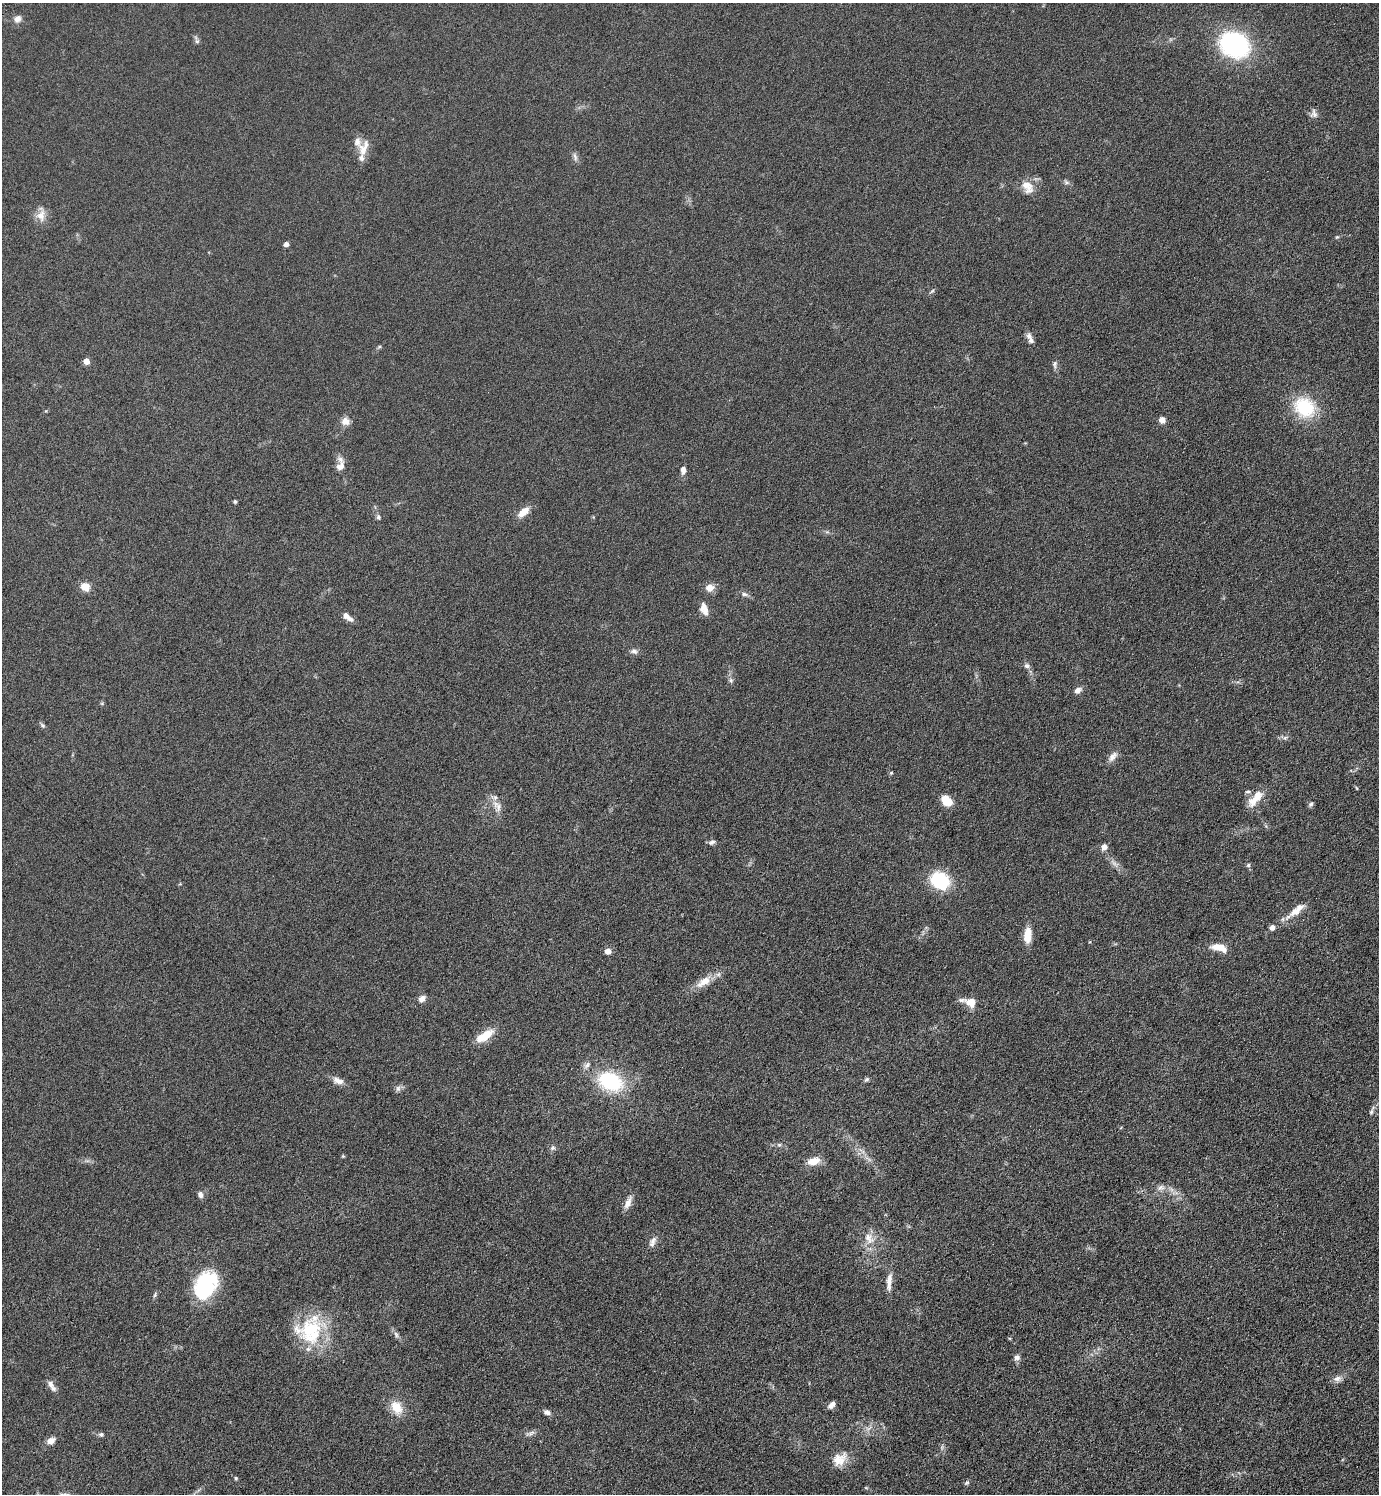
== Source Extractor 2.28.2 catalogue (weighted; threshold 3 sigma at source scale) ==
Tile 6 of 4 x 4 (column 2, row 2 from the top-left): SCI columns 1552-2928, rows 2998-4489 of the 5998 x 5995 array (HDU 1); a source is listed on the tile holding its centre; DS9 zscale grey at full resolution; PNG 1381 x 1496 px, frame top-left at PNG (2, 3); no overlay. Shown black and unused: <1% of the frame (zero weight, under 4 of 8 exposures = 1% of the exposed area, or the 3 px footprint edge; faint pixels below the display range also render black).
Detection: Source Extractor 2.28.2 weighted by HDU 2 'WHT'; one run over the whole footprint, this tile lists its part. Background 0.0953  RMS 0.0062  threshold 0.0252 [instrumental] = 3 sigma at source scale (4.09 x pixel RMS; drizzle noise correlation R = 1.36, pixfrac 0.8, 0.05/0.05 arcsec/px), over >= 5 px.
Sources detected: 101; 1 too faint to see at this stretch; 2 inside a brighter object's white glare — not listed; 9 inside a brighter listed object's ellipse — not listed separately; the other 89 listed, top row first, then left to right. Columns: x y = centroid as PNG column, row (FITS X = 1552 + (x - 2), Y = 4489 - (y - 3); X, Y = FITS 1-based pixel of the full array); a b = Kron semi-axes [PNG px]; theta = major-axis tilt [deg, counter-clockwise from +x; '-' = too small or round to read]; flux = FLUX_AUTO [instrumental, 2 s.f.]
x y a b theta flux
18 19 10 8 42 2.7
197 41 8 6 -65 1.3
1235 44 23 18 -27 92
1314 114 12 9 -89 2.5
363 151 19 11 -87 6.3
575 157 12 5 -71 1.9
1066 182 7 5 -14 1.3
1027 187 19 13 -57 7
41 215 20 11 85 5.6
1337 237 6 4 42 0.73
286 244 4 4 - 2.7
932 291 7 4 44 0.89
1029 336 9 8 - 2.4
379 347 6 4 19 0.73
86 361 5 5 - 5.1
1055 364 10 6 80 1.6
1304 407 24 20 -36 30
1162 420 5 5 - 4.2
346 421 11 9 -30 3.9
340 466 14 9 51 4.3
683 470 10 6 90 2.7
235 501 4 4 - 1
523 512 16 8 40 5.9
378 517 7 5 -54 1.2
85 587 11 9 -31 5.7
709 588 9 8 - 5
744 594 9 6 -22 1.8
704 609 15 8 -73 4.8
348 617 15 6 -39 3.8
634 651 9 6 -17 1.9
1027 666 8 7 - 1.9
731 680 7 6 - 1.3
1078 690 8 6 36 2.9
43 725 8 5 -38 1.1
1285 738 7 4 19 1.1
1113 757 15 8 50 3.3
891 773 5 5 - 0.68
1356 788 5 3 - 0.5
1248 791 7 4 5 1
1255 798 26 10 50 8.8
946 800 13 9 -45 8.8
1311 804 8 5 60 1.3
498 807 15 10 82 4.1
712 842 10 6 26 1.6
1104 847 8 7 - 2.6
1248 865 6 5 - 1
940 880 15 13 -37 37
1296 911 20 9 33 7.3
1272 927 5 5 - 2.8
1028 935 19 9 87 7.5
1219 947 17 8 -12 8
608 951 5 5 - 4.4
703 982 24 10 33 8.2
422 999 7 6 - 3.6
970 1002 13 10 -19 6.6
485 1036 23 9 32 11
587 1065 11 6 46 2.1
866 1079 7 5 37 1.1
338 1081 15 8 -19 3.8
610 1081 21 15 -21 47
398 1088 9 6 88 1.8
1371 1112 6 5 - 1.2
779 1145 6 5 - 0.99
553 1148 7 5 21 1.3
343 1156 4 4 - 0.56
868 1159 11 4 -32 2
814 1161 16 9 17 6.8
1161 1187 11 8 20 2.8
200 1194 8 6 -71 2.4
628 1203 18 8 66 4.1
869 1238 19 12 -58 7.7
653 1240 15 8 55 3.1
889 1282 25 7 85 5
204 1285 27 25 -61 34
155 1295 8 5 64 1.1
310 1329 42 28 26 34
396 1334 9 5 -64 1.7
1017 1358 8 7 - 2.1
1337 1379 11 8 11 2.7
51 1386 17 6 -56 3.1
831 1405 9 5 44 2.6
396 1407 17 12 -60 9.8
547 1412 9 6 -27 2
531 1433 8 5 45 1.6
101 1434 7 6 - 1.3
51 1440 10 7 33 3.5
839 1459 20 15 38 8.4
236 1478 5 4 - 0.78
967 1483 7 5 34 0.96